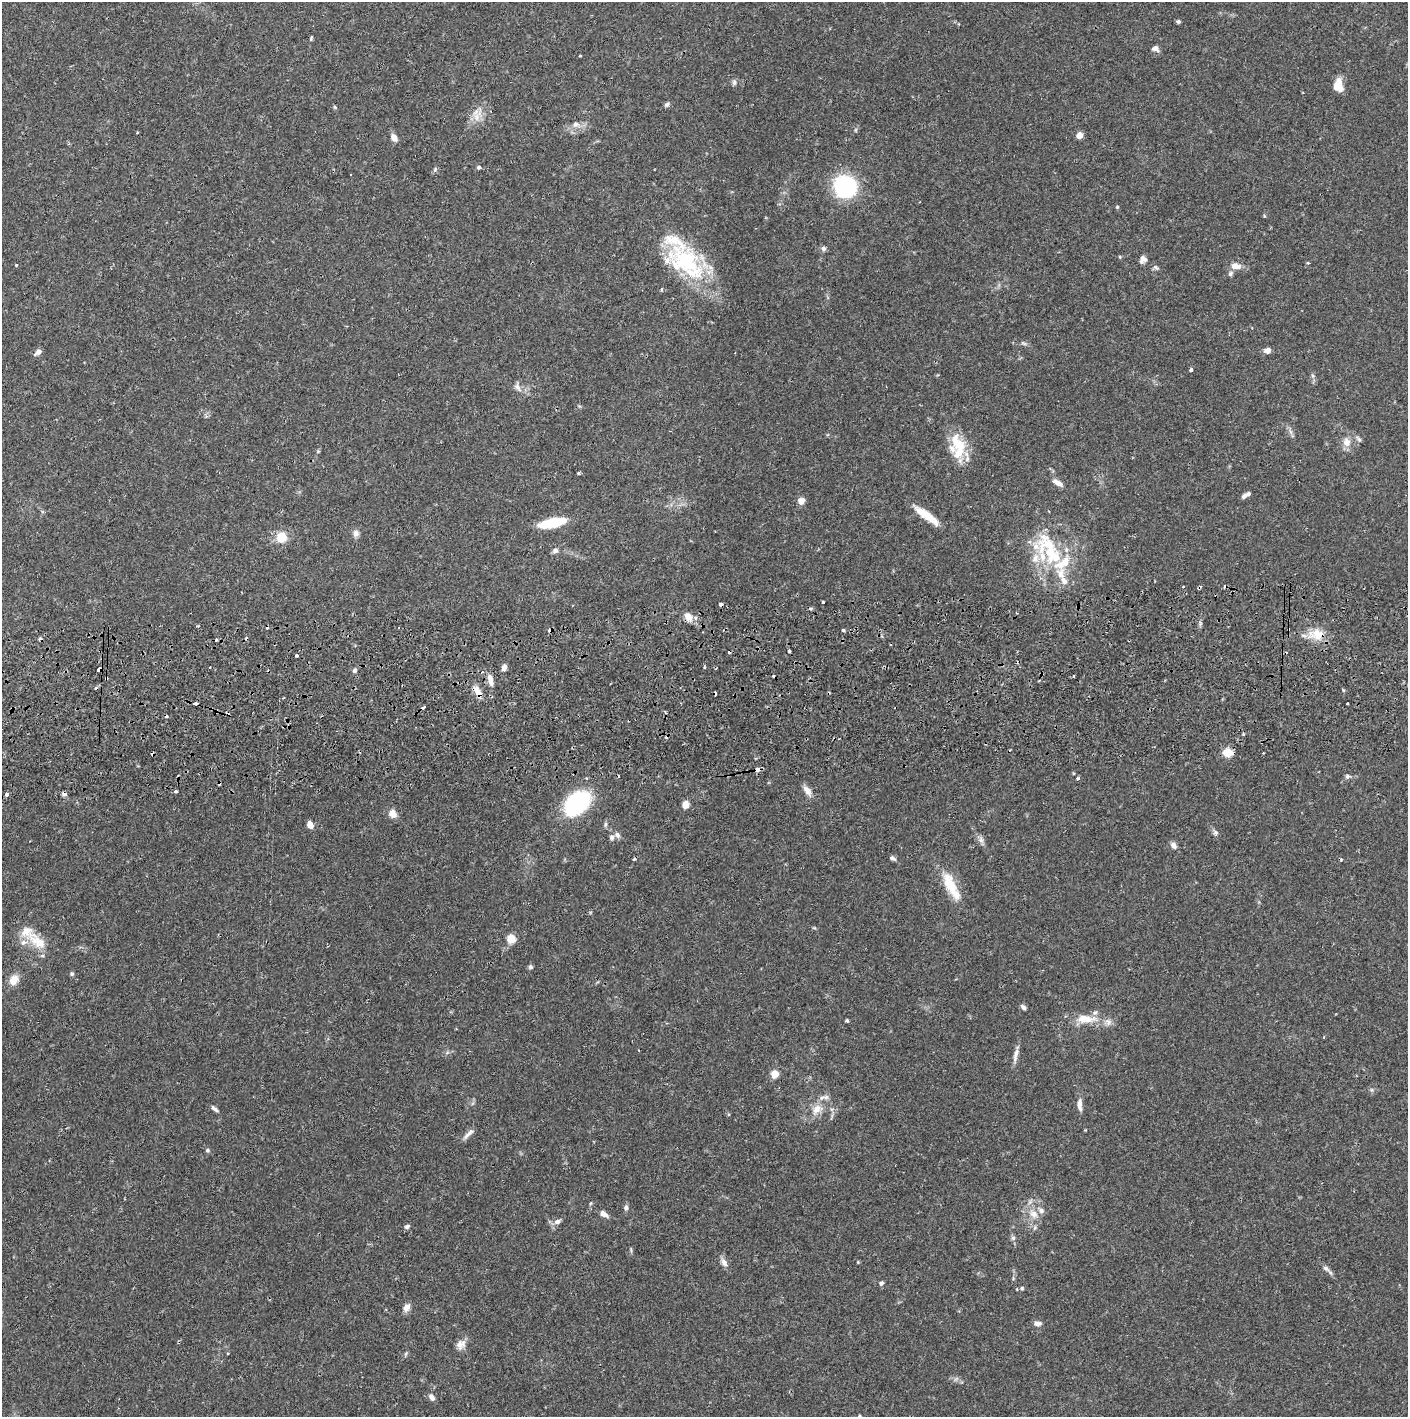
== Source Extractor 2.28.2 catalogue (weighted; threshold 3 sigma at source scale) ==
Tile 5 of 3 x 3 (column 2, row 2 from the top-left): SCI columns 1444-2849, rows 1472-2886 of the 4263 x 4373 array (HDU 1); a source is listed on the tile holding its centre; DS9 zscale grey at full resolution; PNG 1410 x 1419 px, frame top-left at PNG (2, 2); no overlay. Shown black and unused: <1% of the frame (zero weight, under 2 of 3 exposures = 3% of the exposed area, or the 3 px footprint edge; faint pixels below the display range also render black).
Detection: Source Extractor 2.28.2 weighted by HDU 2 'WHT'; one run over the whole footprint, this tile lists its part. Background 0.0683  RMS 0.0049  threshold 0.0219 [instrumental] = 3 sigma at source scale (4.5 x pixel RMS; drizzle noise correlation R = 1.50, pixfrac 1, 0.05/0.05 arcsec/px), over >= 5 px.
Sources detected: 156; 19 cosmic-ray / hot-pixel residue — not listed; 18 inside a brighter listed object's ellipse — not listed separately; the other 119 listed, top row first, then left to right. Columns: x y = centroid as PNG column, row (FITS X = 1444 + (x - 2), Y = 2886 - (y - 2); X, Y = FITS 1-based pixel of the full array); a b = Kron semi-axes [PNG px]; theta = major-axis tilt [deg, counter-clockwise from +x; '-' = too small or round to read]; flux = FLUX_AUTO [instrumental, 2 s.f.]
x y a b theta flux
1178 22 4 4 - 0.9
311 38 7 4 76 0.63
1155 48 8 6 -25 2.2
580 56 4 2 - 0.39
734 82 7 6 - 1.2
1339 85 13 8 -81 7.7
667 104 7 5 32 1.2
335 107 6 5 - 0.59
477 117 18 11 71 5.8
576 124 10 8 9 2.7
855 130 6 4 89 0.62
137 133 3 2 - 0.48
1079 135 5 4 - 7.8
394 138 8 6 -61 3.5
479 167 5 5 - 0.93
435 170 8 5 70 0.88
845 186 19 17 -28 63
1117 207 4 4 - 0.52
823 248 7 7 - 1.3
1120 257 5 4 - 0.54
1143 259 9 8 - 2.2
686 262 58 32 -41 48
1308 263 5 3 - 0.44
16 265 3 3 - 0.49
1235 266 11 7 -4 4.5
1156 267 9 5 -27 1.1
1230 274 8 6 48 1.2
661 289 5 3 - 0.58
1024 343 8 5 -20 1
1267 350 7 6 - 2.7
38 352 9 5 37 2.2
1191 370 4 3 - 1
517 387 13 7 -54 2.4
1359 439 10 5 -52 1.2
1347 442 13 10 -69 4.2
957 443 31 18 -54 15
318 451 6 4 45 0.59
578 473 3 3 - 0.82
1057 483 15 6 -31 2.8
1244 496 9 5 47 1.5
801 501 9 8 - 2.8
926 515 32 8 -36 9.4
552 523 25 8 12 22
356 533 9 8 - 2.2
281 537 6 5 - 18
555 550 7 6 - 1.9
1049 552 47 25 -47 33
823 602 3 3 - 0.56
721 604 4 3 - 2.6
688 617 13 9 -60 3.9
550 630 5 3 - 3.6
843 630 3 3 - 2.5
1318 634 18 16 -62 8.6
789 651 3 3 - 1.2
297 656 3 3 - 2.2
504 667 7 6 - 2.2
704 667 4 3 - 0.6
99 669 4 4 - 3.2
354 670 6 5 - 1.2
1074 676 3 2 - 0.67
490 680 16 6 -77 3.6
478 692 19 8 -62 4.4
195 703 4 3 - 2.1
1347 704 3 3 - 0.73
1228 753 10 8 -14 6.9
1263 753 2 2 - 0.33
153 754 4 3 - 0.82
757 769 5 4 - 3.4
1347 776 7 6 - 1.1
1077 778 5 3 - 0.82
219 783 5 2 - 0.61
176 791 3 3 - 1.4
807 791 15 7 -55 3.3
6 794 3 3 - 4.4
577 804 21 15 44 64
686 805 5 5 - 12
393 814 11 9 -64 3.7
605 824 8 4 82 0.87
310 825 8 6 -68 3
1215 833 7 7 - 1.3
617 835 9 7 -63 1.6
981 839 12 6 -75 1.9
1174 845 9 6 -49 2.1
893 858 8 5 -25 1.2
950 884 32 14 -65 13
511 939 6 6 - 11
38 941 33 16 -38 11
530 967 6 6 - 0.91
72 974 5 5 - 0.76
14 980 14 11 52 4.9
1023 1007 8 5 -35 1.4
1088 1019 28 10 8 8.2
847 1020 4 3 - 0.68
1016 1055 21 6 76 2.9
774 1074 9 8 - 4.5
1372 1090 6 4 -71 0.77
826 1097 9 6 17 1.9
1079 1104 15 6 -88 3.2
214 1109 11 4 -39 1.4
817 1109 16 11 35 6
468 1134 19 5 43 2.3
207 1150 6 5 - 0.76
591 1203 5 3 - 0.53
626 1207 7 6 - 1.3
604 1214 11 6 -31 2.4
1034 1214 14 10 -41 4.9
557 1222 9 6 26 2.1
407 1226 7 5 29 1.1
1013 1238 6 6 - 1.1
724 1262 12 7 -53 2.5
1326 1268 10 6 -32 1.9
1013 1278 5 5 - 0.59
881 1283 6 5 - 1.1
1022 1288 5 4 - 0.58
406 1307 11 7 58 2.7
1037 1323 11 6 0 1.9
461 1345 14 10 37 3.5
406 1354 7 5 60 0.79
431 1397 9 6 -56 2.1
Overlapping masked pixels (flux is a lower limit): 10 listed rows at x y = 721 604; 688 617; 550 630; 1318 634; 99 669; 478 692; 195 703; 153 754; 757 769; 219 783